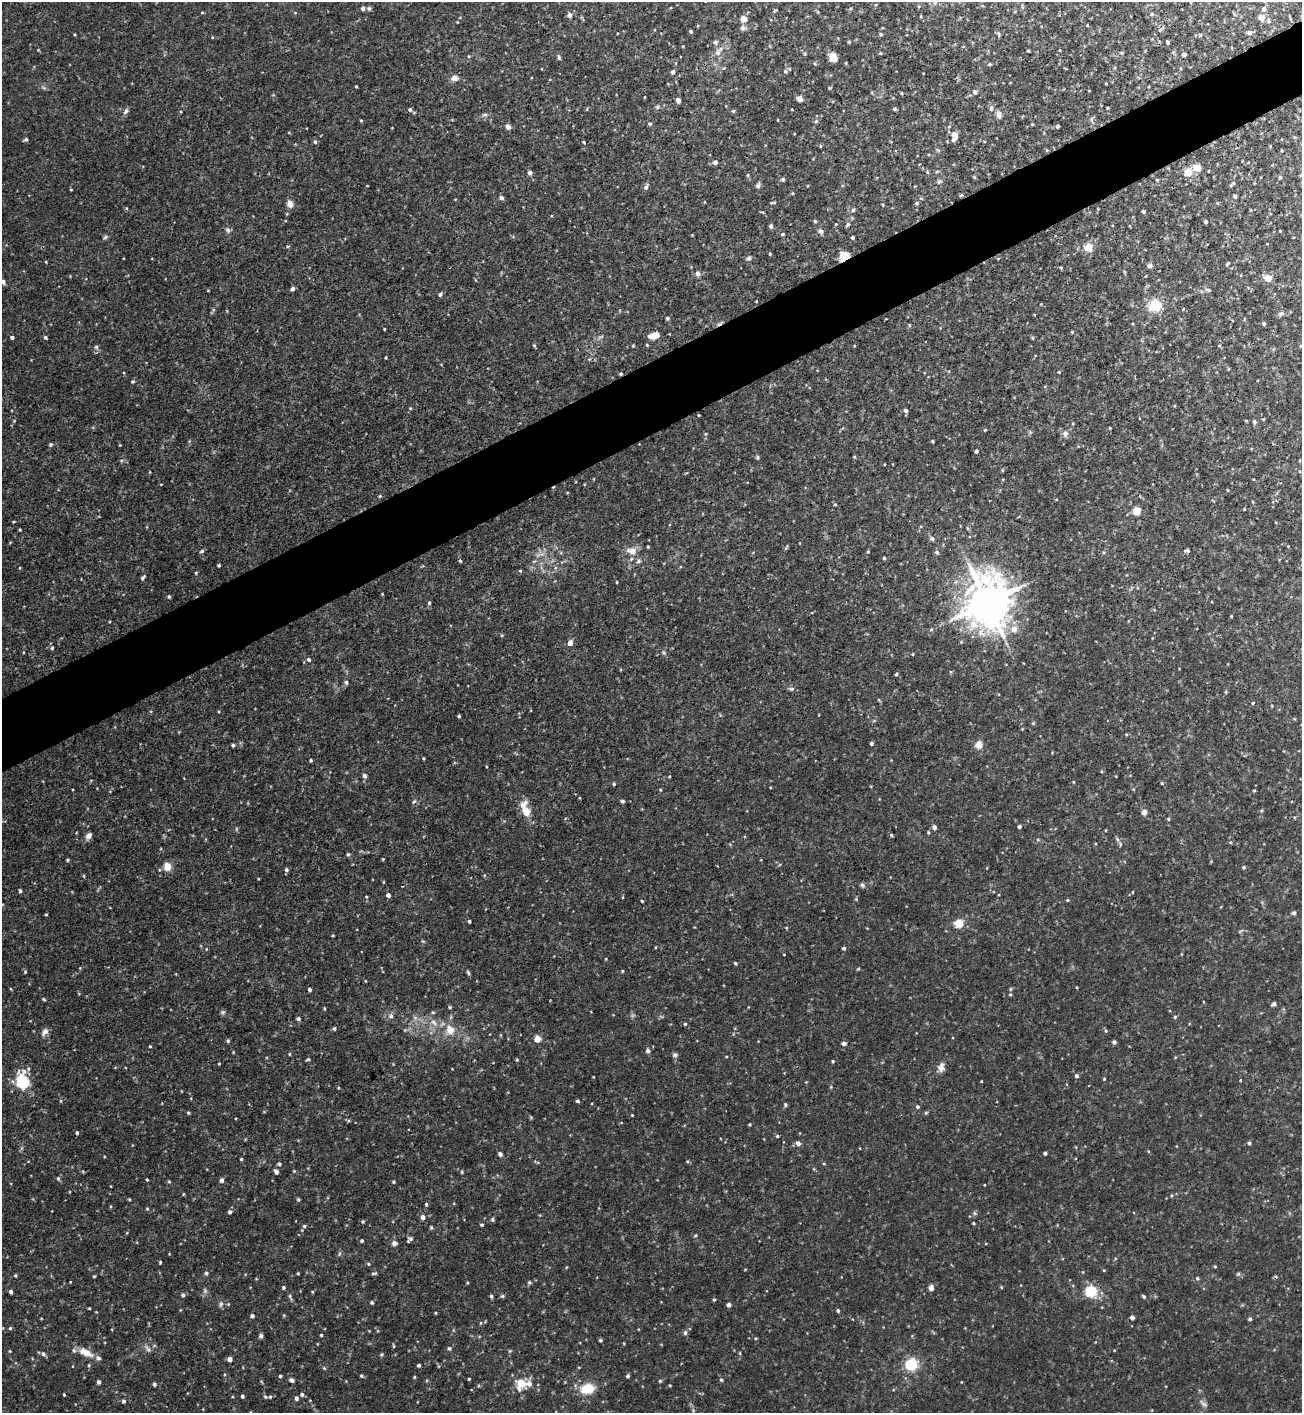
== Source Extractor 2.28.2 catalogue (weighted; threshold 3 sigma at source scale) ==
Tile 10 of 4 x 4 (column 2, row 3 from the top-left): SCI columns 1458-2757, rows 1421-2831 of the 5650 x 5664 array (HDU 1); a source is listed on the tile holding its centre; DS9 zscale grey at full resolution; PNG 1304 x 1415 px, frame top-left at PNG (2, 2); no overlay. Shown black and unused: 5% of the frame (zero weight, under 3 of 4 exposures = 1% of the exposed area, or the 3 px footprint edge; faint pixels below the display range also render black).
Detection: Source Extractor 2.28.2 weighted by HDU 2 'WHT'; one run over the whole footprint, this tile lists its part. Background 0.0355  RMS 0.0035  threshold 0.0158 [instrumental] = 3 sigma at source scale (4.5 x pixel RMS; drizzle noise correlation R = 1.50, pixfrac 1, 0.05/0.05 arcsec/px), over >= 5 px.
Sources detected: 345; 1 cosmic-ray / hot-pixel residue — not listed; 3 inside a brighter listed object's ellipse — not listed separately; the other 341 listed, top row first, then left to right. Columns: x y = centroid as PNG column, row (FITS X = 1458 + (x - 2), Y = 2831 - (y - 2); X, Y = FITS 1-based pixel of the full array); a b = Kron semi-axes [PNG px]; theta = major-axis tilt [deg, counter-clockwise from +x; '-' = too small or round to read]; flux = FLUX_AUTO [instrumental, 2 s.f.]
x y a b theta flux
935 2 6 5 - 0.79
363 8 4 4 - 1.1
369 8 6 4 -88 0.73
850 9 4 3 - 0.36
1264 9 6 5 - 1.1
1152 14 5 4 - 0.47
570 15 7 6 - 1.2
921 16 4 3 - 0.28
1261 18 9 8 - 2
744 19 7 6 - 2.3
1087 25 4 2 - 0.25
742 28 7 6 - 1.1
1160 30 5 5 - 0.56
691 31 3 3 - 0.68
1250 33 6 5 - 0.8
881 34 4 4 - 0.42
715 42 5 5 - 0.94
849 42 4 3 - 0.46
1167 42 4 3 - 0.52
683 46 3 2 - 0.25
1060 50 3 2 - 0.23
1028 51 3 2 - 0.41
718 52 10 7 47 1.6
880 53 4 4 - 0.35
1184 54 4 4 - 1.7
559 57 8 4 -72 0.57
833 57 6 5 - 5.5
989 64 4 3 - 0.49
785 71 5 5 - 0.71
673 72 4 4 - 1.3
454 78 9 7 4 1.6
1106 83 3 2 - 0.22
356 86 3 2 - 0.33
829 88 5 3 - 0.37
975 92 5 5 - 1.1
902 93 3 3 - 0.35
645 97 4 2 - 0.23
799 99 6 5 - 1.4
678 100 5 4 - 1.3
657 107 5 5 - 0.54
991 108 7 4 80 0.79
894 109 3 3 - 0.57
410 110 5 5 - 0.69
126 111 8 5 69 0.83
733 111 5 4 - 0.38
999 114 10 6 -75 1.2
485 115 8 4 9 0.63
1092 119 7 3 -82 0.54
361 120 4 3 - 0.33
778 120 3 2 - 0.23
816 121 5 4 - 0.45
650 124 5 4 - 0.56
1057 126 3 3 - 0.69
508 127 6 5 - 1.1
955 136 10 6 80 2.8
26 139 5 5 - 0.58
315 142 5 4 - 0.59
584 142 4 3 - 0.31
820 146 4 2 - 0.28
1047 150 4 4 - 0.32
1282 150 3 2 - 0.3
715 162 5 5 - 1.1
1197 168 8 7 - 3.2
937 171 5 3 - 0.38
1188 172 8 8 - 3.7
530 173 5 4 - 0.74
748 175 5 3 - 0.4
1280 177 5 3 - 0.34
783 179 5 5 - 0.57
1157 180 3 3 - 0.3
939 182 6 5 - 0.62
1233 183 6 5 - 0.49
758 185 7 5 54 0.81
646 187 6 5 - 1
793 193 4 3 - 0.31
1235 196 3 3 - 0.75
501 198 4 4 - 0.99
916 203 5 4 - 0.43
290 204 8 7 - 1.9
853 210 4 4 - 0.73
1144 211 3 3 - 1
815 221 4 3 - 0.53
1206 222 3 3 - 0.58
836 224 4 3 - 0.26
848 224 6 5 - 0.57
771 226 4 4 - 0.87
228 230 6 5 - 0.7
821 231 5 5 - 1.4
782 234 4 3 - 0.53
105 237 7 4 59 0.57
853 237 3 3 - 0.52
1088 247 10 9 - 3.1
770 254 3 3 - 0.41
844 256 10 7 33 5.9
749 258 6 5 - 0.75
1228 264 7 3 45 0.4
1150 266 6 5 - 0.91
697 273 8 6 -46 0.95
1268 278 8 6 -19 3
3 282 5 5 - 1.3
292 289 5 4 - 0.91
1208 290 8 4 -24 0.62
440 294 5 4 - 0.64
1155 305 16 14 31 7
1281 314 8 6 26 0.89
1264 323 4 4 - 0.53
384 329 3 2 - 0.29
1072 332 4 3 - 0.28
654 336 10 5 10 3.6
12 337 3 3 - 0.66
45 337 4 3 - 0.61
1032 338 4 4 - 0.42
534 345 5 3 - 0.3
647 345 4 3 - 0.35
633 346 3 3 - 0.29
96 347 6 5 - 0.59
1059 372 3 2 - 0.29
621 374 4 4 - 0.5
133 382 5 4 - 0.44
906 411 4 4 - 1.1
699 415 3 2 - 0.24
1263 419 3 3 - 0.32
1254 422 6 4 -70 0.52
1110 428 3 2 - 0.25
1065 434 8 7 - 1.2
51 444 4 4 - 0.49
976 451 3 3 - 0.76
757 457 5 4 - 0.48
854 457 4 3 - 0.36
1137 511 7 6 - 4.4
932 539 5 4 - 1.3
648 546 3 2 - 0.34
1187 550 6 4 1 0.73
202 551 6 4 17 0.52
632 551 12 9 -10 2.7
868 552 4 3 - 0.35
937 552 6 5 - 0.54
884 558 4 3 - 0.4
460 561 4 3 - 0.43
638 561 7 5 38 0.68
219 565 3 3 - 0.4
520 571 4 4 - 0.34
196 573 4 3 - 0.31
143 578 5 3 - 0.62
617 582 3 2 - 0.28
169 596 5 3 - 0.41
987 602 15 12 -81 1100
429 603 5 4 - 0.55
1231 616 4 3 - 0.27
931 629 5 4 - 0.44
1014 629 6 6 - 2.8
570 643 5 4 - 2
52 648 4 4 - 0.48
913 654 4 3 - 0.25
309 660 5 5 - 0.61
896 674 4 3 - 0.48
346 682 5 4 - 0.63
1226 692 5 3 - 0.33
1253 703 4 3 - 0.3
459 716 3 3 - 0.55
872 743 4 3 - 0.68
233 745 4 3 - 0.54
979 745 7 7 - 3.1
423 758 4 3 - 0.33
311 760 3 2 - 0.37
365 776 5 4 - 1.2
1162 783 4 4 - 0.33
614 784 4 3 - 0.4
1254 790 4 3 - 0.32
414 801 6 3 20 0.42
622 801 5 4 - 0.49
525 810 22 9 -75 5.2
1144 812 4 4 - 3
1168 819 4 4 - 0.39
934 827 4 4 - 1.3
1019 827 3 3 - 0.78
928 832 4 4 - 0.38
891 835 4 4 - 0.4
89 836 8 6 44 1.6
1117 839 6 4 -49 0.6
348 854 5 4 - 0.46
383 859 3 3 - 0.28
68 860 3 3 - 0.41
167 866 10 8 -88 2.5
1244 867 4 4 - 0.51
286 870 5 4 - 0.59
862 885 7 5 -30 0.7
20 891 4 3 - 0.63
1132 892 3 3 - 0.33
388 895 4 4 - 1.2
856 899 4 4 - 0.35
1067 900 4 3 - 0.41
1294 913 5 5 - 0.58
46 914 4 2 - 0.3
469 921 3 3 - 0.5
959 923 8 7 - 5.1
333 935 3 2 - 0.32
844 948 4 4 - 0.65
606 959 4 3 - 0.24
735 963 4 3 - 0.45
622 971 5 3 - 0.29
25 972 4 4 - 0.36
468 972 7 4 -63 0.48
1010 989 5 4 - 0.42
309 990 4 3 - 0.69
44 999 5 4 - 0.38
1273 1004 6 4 28 0.67
450 1007 4 4 - 0.37
223 1012 6 5 - 0.58
433 1012 5 3 - 0.36
391 1016 7 5 88 0.88
1175 1017 4 4 - 0.39
298 1019 4 4 - 0.77
434 1022 11 5 -49 1.5
685 1024 4 4 - 0.37
334 1029 4 4 - 0.56
450 1030 16 12 -81 4.2
45 1031 10 7 57 1.5
537 1039 8 7 - 2.2
228 1041 5 4 - 0.51
1114 1042 4 4 - 0.85
844 1043 6 5 - 0.75
150 1046 3 3 - 0.33
648 1051 5 5 - 0.8
289 1054 5 3 - 0.29
675 1055 7 5 1 0.69
308 1059 5 3 - 0.4
517 1060 4 3 - 0.38
833 1061 3 3 - 0.38
219 1064 4 2 - 0.22
941 1068 11 9 -27 1.7
1076 1076 4 4 - 0.77
1104 1079 4 3 - 0.28
1240 1080 3 2 - 0.39
22 1081 17 12 -78 13
831 1087 4 3 - 0.3
61 1101 5 3 - 0.29
577 1101 3 3 - 0.61
785 1105 5 4 - 0.51
917 1107 5 4 - 0.63
188 1113 4 3 - 0.4
632 1115 3 3 - 0.24
77 1133 4 3 - 0.5
777 1136 5 4 - 0.42
1249 1143 4 3 - 0.65
798 1144 6 5 - 1.3
1045 1153 4 3 - 0.79
500 1154 4 4 - 1.2
241 1159 3 3 - 0.38
687 1161 5 3 - 0.34
279 1164 4 3 - 0.55
294 1171 4 4 - 0.29
276 1172 4 4 - 1.2
462 1172 5 3 - 0.32
58 1178 5 4 - 0.51
147 1180 3 3 - 0.31
222 1180 5 4 - 1.1
169 1181 5 3 - 0.33
393 1182 4 3 - 0.41
129 1199 4 3 - 0.33
298 1199 4 3 - 0.44
426 1204 4 4 - 0.45
147 1209 4 3 - 0.35
230 1212 5 4 - 0.72
975 1213 6 4 -71 0.47
423 1217 5 5 - 1.4
492 1219 5 5 - 0.55
363 1221 4 4 - 0.43
974 1223 3 3 - 0.42
482 1225 4 3 - 0.41
304 1226 5 4 - 0.55
696 1235 5 3 - 0.34
411 1239 5 5 - 0.61
362 1241 4 3 - 0.51
394 1243 7 6 - 0.98
339 1254 6 3 72 0.43
160 1262 4 3 - 0.36
368 1264 5 3 - 0.33
1215 1266 5 3 - 0.32
206 1273 4 4 - 0.63
298 1273 3 3 - 0.31
373 1273 7 3 8 0.51
15 1275 4 3 - 0.38
94 1276 4 3 - 0.36
1197 1278 4 4 - 0.6
529 1282 5 3 - 0.42
283 1287 4 4 - 0.52
931 1287 5 5 - 1.7
1001 1287 5 3 - 0.29
1091 1291 10 9 - 11
11 1292 4 3 - 0.74
183 1295 5 4 - 0.65
290 1296 6 4 -72 0.48
491 1296 5 4 - 0.51
502 1296 6 4 -43 0.44
1144 1297 4 3 - 0.53
714 1300 5 3 - 0.35
372 1303 4 4 - 0.56
221 1304 7 5 68 0.75
729 1305 4 4 - 1
89 1308 3 2 - 0.28
838 1311 5 3 - 0.49
435 1313 4 2 - 0.26
252 1316 4 4 - 0.81
1132 1318 4 4 - 1.4
1250 1319 4 3 - 0.75
10 1328 4 4 - 0.44
685 1333 6 4 87 0.78
321 1335 3 3 - 0.34
261 1336 5 4 - 0.88
600 1340 4 3 - 0.45
449 1348 5 5 - 0.57
10 1351 3 3 - 0.24
510 1351 5 5 - 0.4
86 1352 22 9 -24 3.9
43 1354 6 5 - 0.95
381 1355 5 4 - 0.41
230 1359 4 4 - 1.9
911 1364 5 5 - 43
89 1365 4 4 - 0.37
418 1365 3 3 - 0.62
324 1368 4 4 - 0.33
280 1376 3 3 - 0.47
361 1376 5 4 - 0.42
628 1376 4 4 - 0.65
414 1377 4 3 - 0.31
469 1379 3 3 - 0.38
292 1380 5 4 - 1
721 1380 4 4 - 0.5
660 1381 4 4 - 0.43
99 1382 4 4 - 0.81
154 1384 4 4 - 0.74
521 1384 15 14 - 5.7
587 1389 16 11 12 7.1
302 1394 5 5 - 0.69
64 1395 3 3 - 0.29
242 1396 3 3 - 0.58
270 1397 5 4 - 0.49
296 1398 4 4 - 0.93
124 1401 4 4 - 0.71
1204 1404 9 4 -35 0.91
Overlapping masked pixels (flux is a lower limit): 4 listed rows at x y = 955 136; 844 256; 621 374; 987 602
Isophote crosses this tile's border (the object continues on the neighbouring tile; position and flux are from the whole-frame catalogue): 2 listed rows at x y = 935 2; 3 282